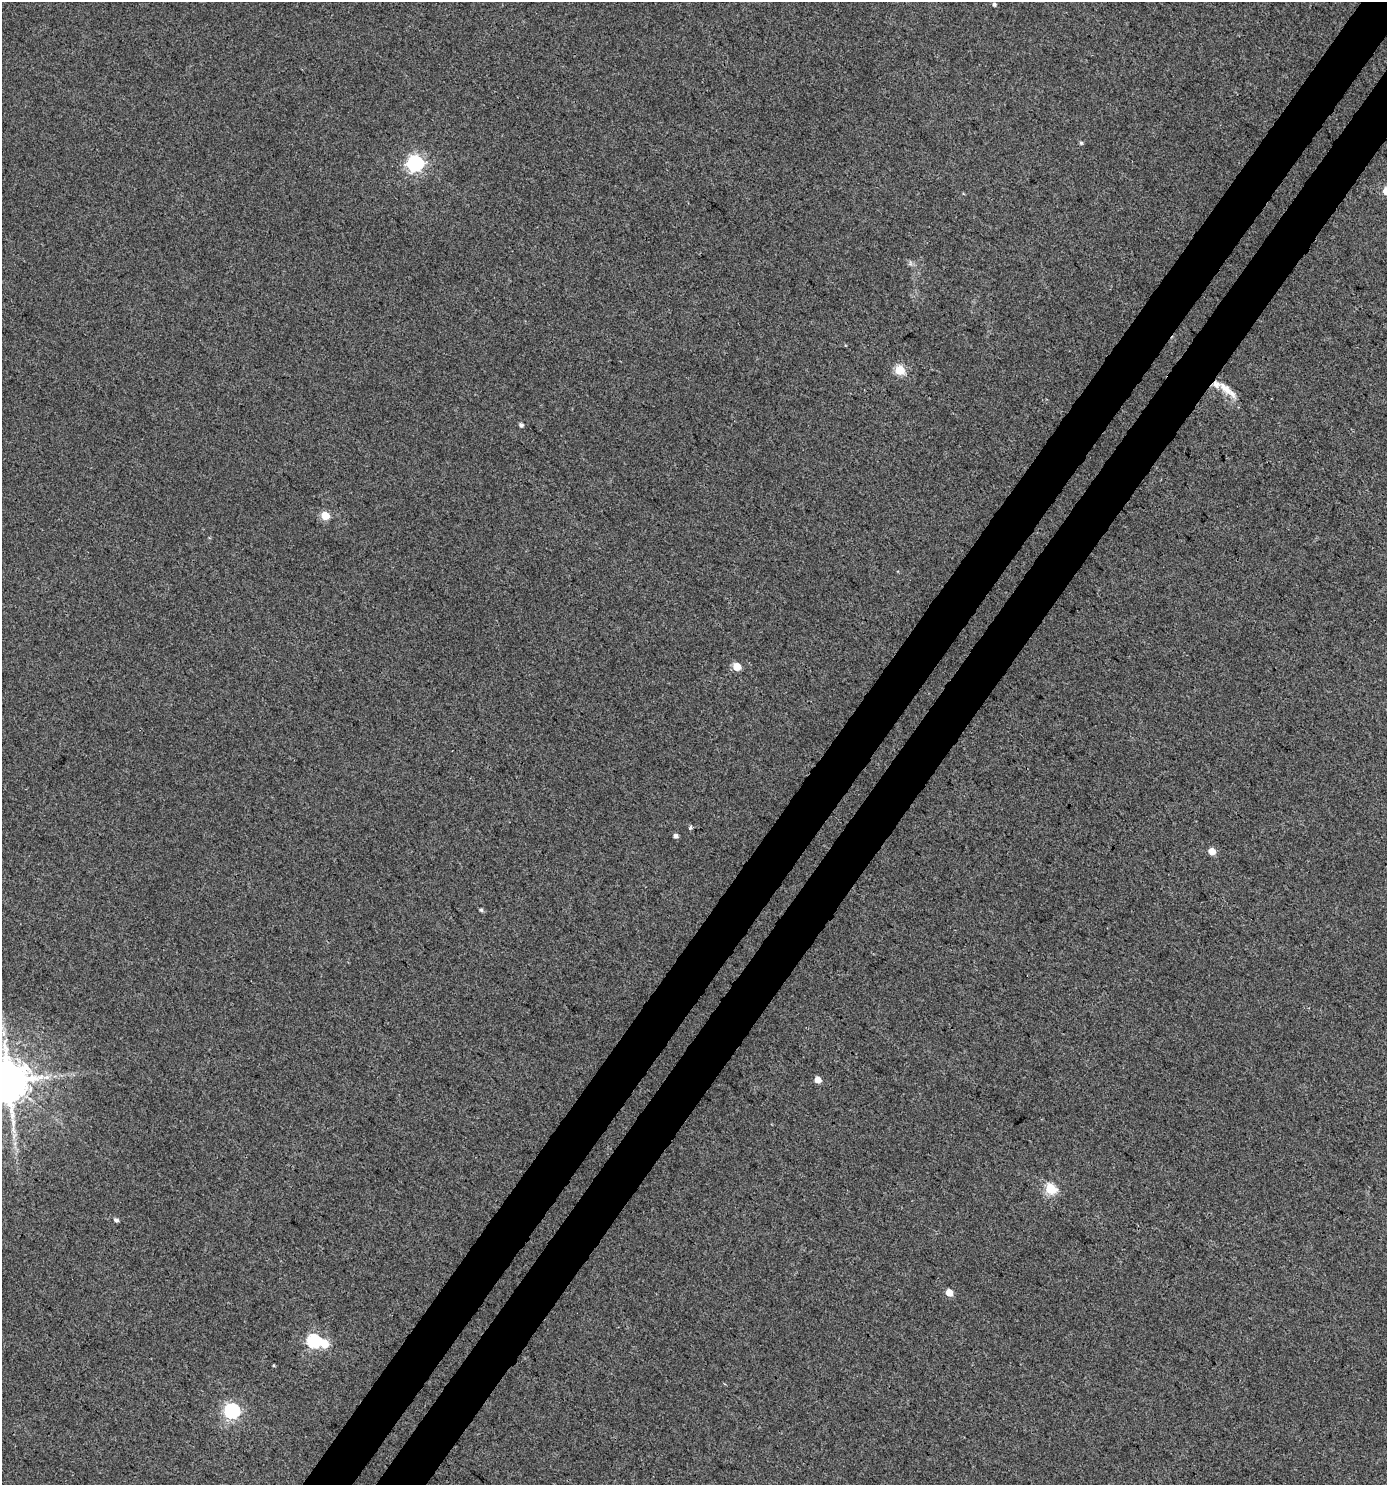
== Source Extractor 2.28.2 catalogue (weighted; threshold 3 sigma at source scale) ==
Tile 10 of 4 x 4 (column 2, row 3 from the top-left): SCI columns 1611-2995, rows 1527-3009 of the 6058 x 6012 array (HDU 1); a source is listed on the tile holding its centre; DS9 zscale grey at full resolution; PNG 1389 x 1487 px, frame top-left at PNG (2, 2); no overlay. Shown black and unused: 7% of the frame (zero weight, under 3 of 4 exposures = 5% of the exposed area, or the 3 px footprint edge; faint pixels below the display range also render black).
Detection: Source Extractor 2.28.2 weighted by HDU 2 'WHT'; one run over the whole footprint, this tile lists its part. Background 0.00357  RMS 0.004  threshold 0.0181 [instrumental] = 3 sigma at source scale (4.5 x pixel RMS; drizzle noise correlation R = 1.50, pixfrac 1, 0.0396/0.0396 arcsec/px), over >= 5 px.
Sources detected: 23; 1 inside a brighter object's white glare — not listed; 1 inside a brighter listed object's ellipse — not listed separately; the other 21 listed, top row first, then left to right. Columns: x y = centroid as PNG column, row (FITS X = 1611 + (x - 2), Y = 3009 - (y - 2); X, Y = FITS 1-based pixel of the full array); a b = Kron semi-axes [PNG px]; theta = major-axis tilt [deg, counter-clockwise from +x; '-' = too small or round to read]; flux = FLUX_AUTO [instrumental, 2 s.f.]
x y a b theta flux
994 4 4 4 - 0.76
1081 143 5 4 - 0.68
415 163 7 7 - 120
910 263 7 4 -72 0.77
900 370 5 5 - 21
1227 390 31 8 -41 5.2
521 425 5 4 - 1
325 516 5 5 - 13
737 666 5 5 - 9.3
690 827 5 4 - 1.1
675 836 5 4 - 1.4
1212 851 5 5 - 5
481 910 5 4 - 0.72
3 1033 7 4 -89 1.3
818 1080 5 5 - 5
8 1081 12 11 - 1800
1051 1189 6 5 - 29
116 1220 5 4 - 1.2
949 1293 5 4 - 6.2
314 1341 6 6 - 59
232 1411 7 7 - 84
Isophote crosses this tile's border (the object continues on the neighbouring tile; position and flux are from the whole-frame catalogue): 1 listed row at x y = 8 1081